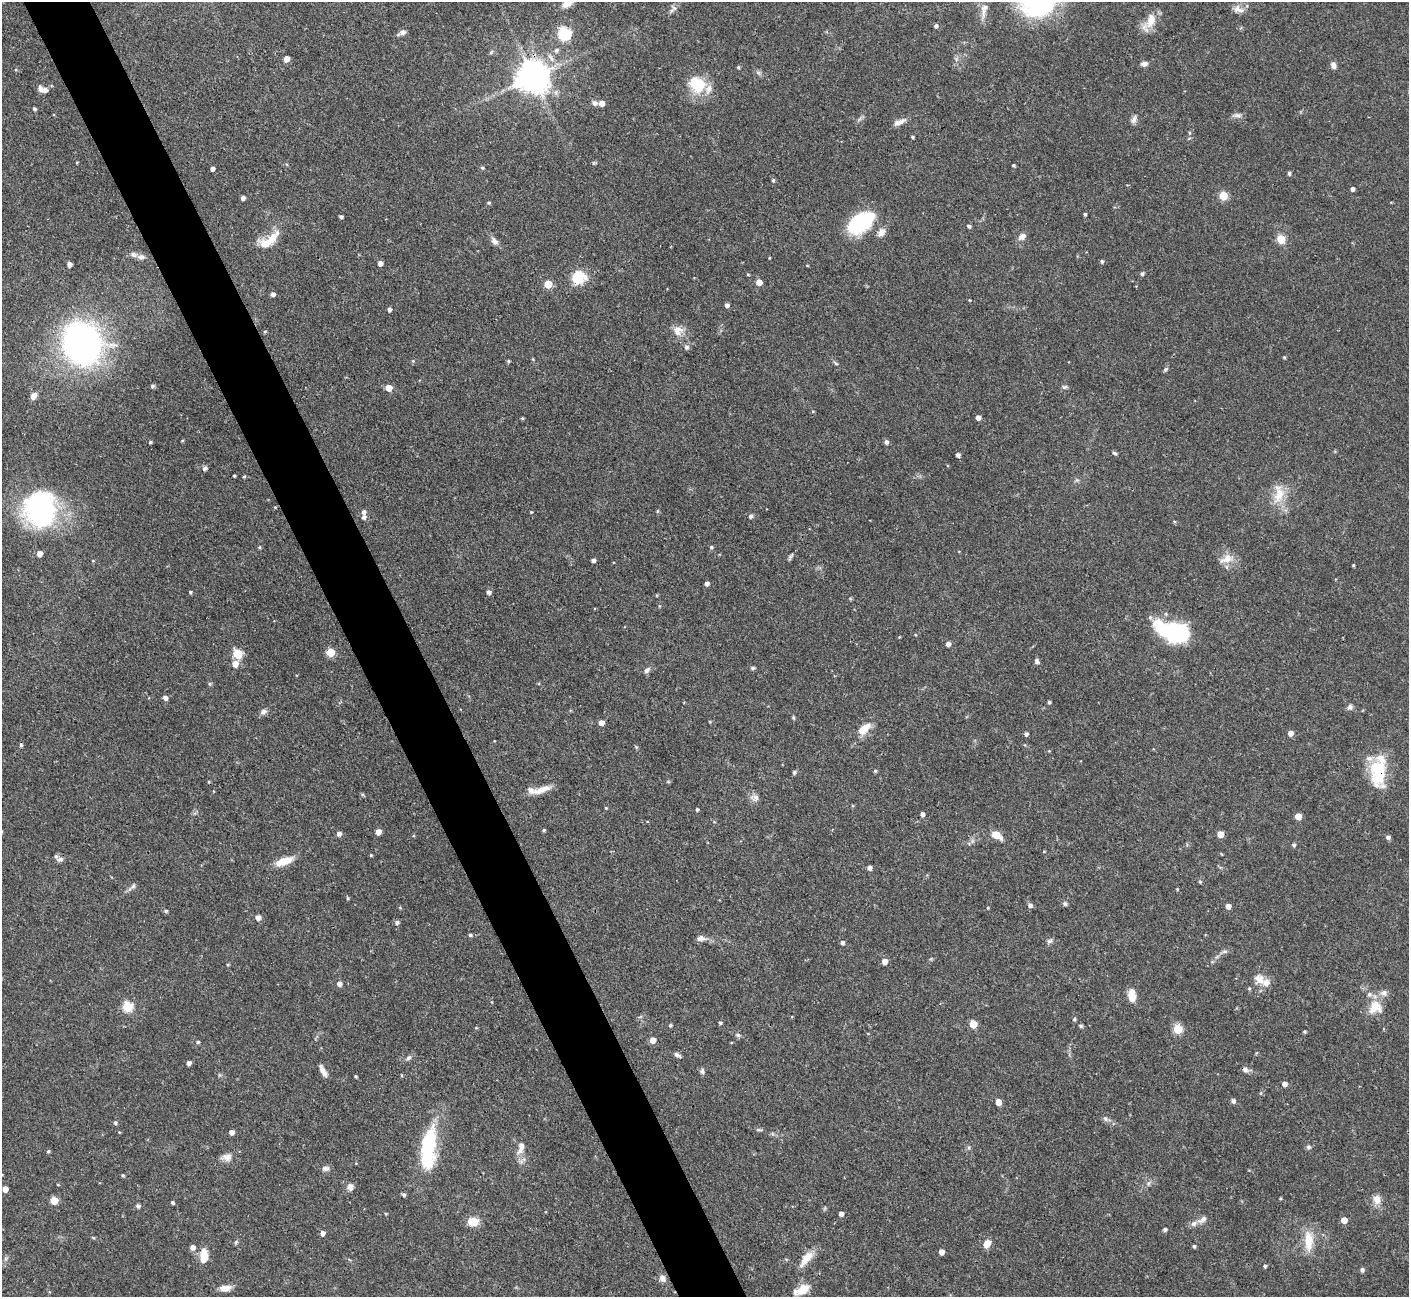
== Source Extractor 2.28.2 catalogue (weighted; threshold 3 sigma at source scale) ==
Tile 11 of 4 x 4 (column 3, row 3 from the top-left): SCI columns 2816-4222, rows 1450-2744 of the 5629 x 5618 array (HDU 1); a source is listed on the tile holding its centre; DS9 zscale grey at full resolution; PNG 1411 x 1299 px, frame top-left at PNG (2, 2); no overlay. Shown black and unused: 5% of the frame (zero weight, under 3 of 4 exposures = <1% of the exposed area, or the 3 px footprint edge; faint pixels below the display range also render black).
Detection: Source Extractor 2.28.2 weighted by HDU 2 'WHT'; one run over the whole footprint, this tile lists its part. Background 0.0876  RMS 0.0036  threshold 0.0162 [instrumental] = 3 sigma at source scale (4.5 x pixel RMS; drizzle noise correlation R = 1.50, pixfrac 1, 0.05/0.05 arcsec/px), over >= 5 px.
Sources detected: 244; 2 cosmic-ray / hot-pixel residue — not listed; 15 inside a brighter listed object's ellipse — not listed separately; the other 227 listed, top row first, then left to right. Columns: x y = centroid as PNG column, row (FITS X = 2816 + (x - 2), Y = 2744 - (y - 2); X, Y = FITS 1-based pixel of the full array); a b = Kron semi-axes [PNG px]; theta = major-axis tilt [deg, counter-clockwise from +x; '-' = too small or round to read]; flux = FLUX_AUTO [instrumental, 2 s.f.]
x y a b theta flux
569 2 18 7 37 4.2
985 7 12 9 33 2.4
674 8 7 6 - 1.1
1241 10 14 7 -5 2.2
1150 22 28 11 60 5.9
936 26 4 4 - 0.91
402 32 10 6 26 1.6
564 33 6 6 - 42
556 50 7 6 - 1
491 52 7 4 37 0.52
286 59 5 4 - 3.9
1144 64 8 6 11 1.6
1333 65 7 6 - 1.8
738 67 5 4 - 0.46
533 77 10 9 - 700
697 84 23 18 -46 12
45 90 8 7 - 1.7
595 103 7 6 - 1.3
602 103 5 5 - 2.9
34 109 4 3 - 0.71
1237 115 13 5 0 1.3
1134 119 12 6 68 1.4
899 122 17 6 20 2.2
912 137 3 3 - 0.52
77 162 4 3 - 0.3
1013 165 3 3 - 0.54
482 168 5 4 - 0.55
212 169 4 3 - 1.3
1289 173 4 4 - 0.8
773 180 5 4 - 0.55
1352 189 4 4 - 1.1
1223 196 5 5 - 12
243 198 4 4 - 1.4
489 203 4 4 - 0.43
1085 214 4 3 - 0.58
341 217 4 3 - 0.77
861 222 29 18 33 26
969 226 5 4 - 0.74
881 232 12 8 52 2.3
1022 236 10 7 40 2
272 239 26 10 52 6.2
1281 239 5 5 - 13
494 241 13 7 -51 1.7
134 254 9 6 -11 1.5
769 258 3 2 - 0.28
1102 261 4 4 - 0.72
380 263 4 4 - 1.9
69 264 4 4 - 1.7
807 265 5 3 - 0.27
748 274 4 3 - 0.32
1142 274 5 4 - 0.79
578 277 17 15 29 9.2
759 282 5 5 - 3.2
548 284 5 5 - 9.9
273 294 4 4 - 1.2
969 300 4 3 - 0.26
727 305 4 4 - 1.3
389 310 4 4 - 1.1
678 331 14 12 20 3.5
265 332 4 4 - 0.43
82 344 31 25 -67 150
687 347 6 6 - 0.94
1284 357 4 3 - 0.45
413 361 5 3 - 0.37
508 361 5 4 - 0.48
836 364 6 4 -20 0.47
1165 369 6 4 43 0.69
152 386 5 4 - 0.76
1064 387 8 5 13 0.74
389 388 5 5 - 5
33 396 9 6 58 2.2
978 417 4 4 - 2
522 418 4 3 - 0.4
182 441 5 3 - 0.3
150 442 4 3 - 0.57
886 442 5 4 - 1.2
1115 453 6 4 -26 0.63
958 455 4 4 - 1.4
205 468 7 5 41 1.1
234 476 3 3 - 0.42
244 477 4 4 - 0.44
1279 494 30 14 85 7.8
275 507 3 3 - 0.32
40 509 30 29 - 75
657 511 5 3 - 0.37
531 512 4 3 - 0.32
751 516 5 5 - 1
364 517 6 5 - 1.2
1174 521 5 3 - 0.36
260 547 5 3 - 0.38
711 547 5 4 - 0.62
39 554 5 4 - 2.9
790 557 10 4 59 0.74
1227 559 20 10 22 4.1
593 560 4 4 - 1.4
93 561 4 2 - 0.27
1353 565 3 3 - 0.36
707 583 4 4 - 1.2
190 592 4 3 - 0.49
489 592 5 5 - 1.2
659 606 5 3 - 0.32
1173 631 38 18 -17 34
948 644 4 4 - 1.7
330 652 5 5 - 11
238 654 5 5 - 18
1037 661 7 5 -76 0.93
235 664 6 5 - 3.6
753 668 6 5 - 0.64
647 670 9 6 39 1.2
210 684 5 4 - 0.57
165 698 5 5 - 1.5
1049 702 3 3 - 0.64
1350 707 7 7 - 1.1
263 712 9 7 24 1.3
793 718 6 4 -70 0.47
601 723 4 4 - 2.9
864 729 20 10 40 5.2
1290 733 5 5 - 2
1026 734 4 4 - 1
1378 769 28 22 60 13
875 771 4 4 - 0.5
794 772 5 4 - 0.7
541 790 25 8 20 4.1
755 798 12 9 -10 1.8
606 808 4 4 - 0.4
697 809 4 3 - 0.5
922 814 4 4 - 1.4
1298 816 5 5 - 4.9
544 830 4 3 - 0.52
378 832 5 4 - 2.9
339 834 5 5 - 1.4
1220 834 5 5 - 5.4
996 835 11 7 -30 5
1388 837 5 5 - 1
1294 845 5 4 - 0.8
1044 851 4 3 - 0.32
371 855 3 3 - 0.34
60 859 9 6 15 1.2
284 861 20 8 20 5.8
869 868 4 4 - 1.6
1200 881 5 4 - 0.55
133 886 8 5 59 0.82
1177 889 4 3 - 0.31
348 898 4 4 - 0.4
1065 904 6 5 - 0.82
1030 905 5 5 - 1.2
1228 906 4 4 - 2.3
400 908 5 3 - 0.33
988 908 3 3 - 0.32
166 911 5 4 - 0.6
258 917 5 5 - 1.9
397 922 5 5 - 0.92
470 935 5 4 - 0.67
701 938 12 7 -1 1.8
1050 941 8 5 18 0.95
842 942 5 4 - 1.1
1225 951 7 5 1 0.86
885 961 5 5 - 2.6
228 965 4 4 - 0.38
1259 979 16 13 -49 3.9
339 984 5 4 - 1.8
1249 989 5 4 - 0.46
1132 996 14 8 -88 4.7
127 1007 5 5 - 22
1375 1007 22 14 52 6.6
1074 1019 5 4 - 0.54
720 1023 4 4 - 0.58
973 1024 5 5 - 8.7
670 1025 4 4 - 0.5
1081 1026 7 4 -36 0.56
1178 1029 5 5 - 15
1304 1031 4 4 - 0.48
738 1035 8 5 -2 0.86
653 1040 5 5 - 2.9
198 1042 4 4 - 0.68
677 1055 9 4 -28 0.98
408 1058 10 5 41 1
189 1063 4 4 - 1.5
322 1070 13 6 -67 2.2
1245 1070 9 7 -16 1.2
702 1071 8 6 -80 0.9
356 1076 3 3 - 0.46
1284 1084 5 4 - 1.7
1261 1093 6 4 89 0.4
1233 1101 6 5 - 0.89
998 1102 5 4 - 4
1105 1119 8 6 -46 0.96
115 1123 5 5 - 0.73
759 1130 9 4 -5 0.64
231 1132 5 4 - 1.7
521 1147 18 8 80 3.4
1308 1147 5 5 - 0.9
428 1148 49 16 84 29
48 1151 4 4 - 0.55
227 1157 14 9 0 2.4
326 1168 10 6 5 1.3
123 1175 4 3 - 0.46
1148 1183 6 6 - 0.82
58 1185 4 3 - 0.32
350 1187 8 7 - 2
5 1189 4 4 - 2.8
404 1195 5 4 - 0.77
1280 1198 4 3 - 0.35
1377 1199 13 10 -81 2.9
54 1201 5 5 - 8.2
172 1202 4 3 - 0.6
138 1206 6 5 - 0.81
841 1214 4 4 - 1.8
1202 1220 16 7 35 2
1344 1220 5 5 - 3.7
473 1222 12 8 0 5.5
1165 1229 4 4 - 0.83
322 1233 5 4 - 1.5
93 1237 5 3 - 0.35
1309 1241 28 11 -88 7.3
236 1242 7 4 46 0.55
987 1243 8 6 59 4
1194 1246 4 4 - 0.68
193 1247 5 5 - 1.6
941 1252 4 4 - 2.5
204 1256 16 9 87 5.3
806 1258 23 9 51 4.8
1265 1266 4 4 - 0.59
1362 1270 5 4 - 1.1
662 1278 9 7 -60 1.9
225 1288 13 7 5 3.1
802 1290 23 11 26 6
Overlapping masked pixels (flux is a lower limit): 2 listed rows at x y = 533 77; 1378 769
Isophote crosses this tile's border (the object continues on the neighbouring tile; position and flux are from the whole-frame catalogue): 2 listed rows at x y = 569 2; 802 1290